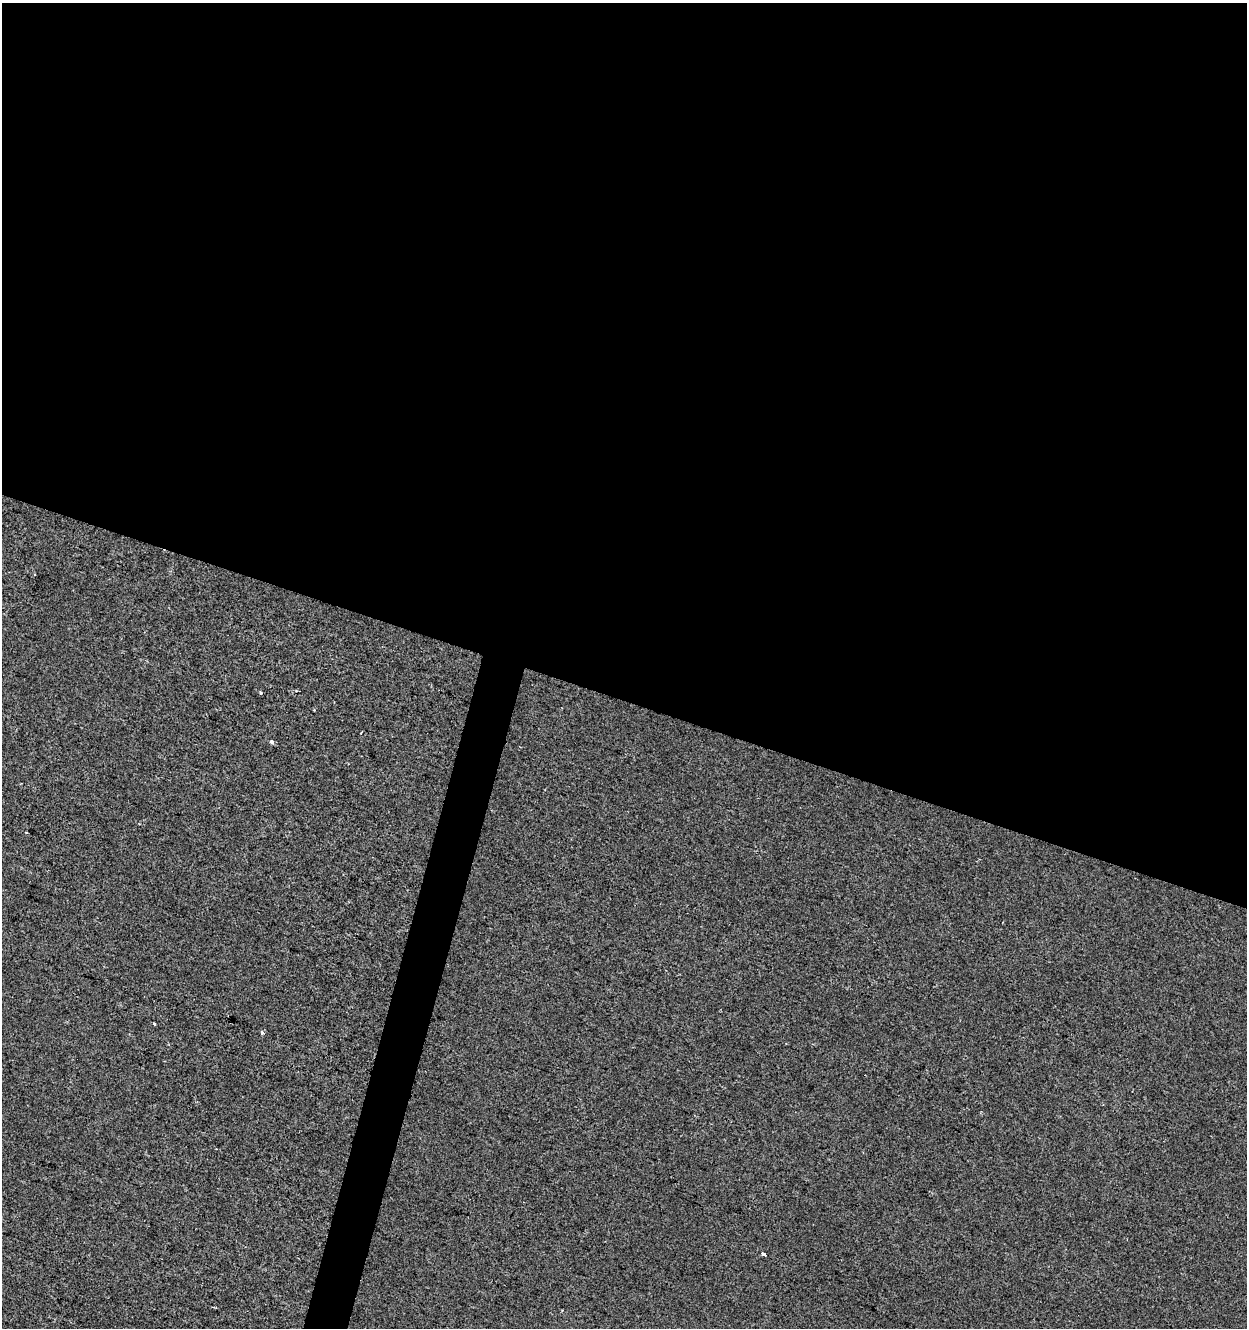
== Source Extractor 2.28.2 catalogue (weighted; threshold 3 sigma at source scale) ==
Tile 3 of 4 x 4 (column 3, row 1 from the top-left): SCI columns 2770-4014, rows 3980-5305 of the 5476 x 5312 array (HDU 1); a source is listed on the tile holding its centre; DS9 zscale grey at full resolution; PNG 1249 x 1330 px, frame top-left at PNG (2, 3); no overlay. Shown black and unused: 54% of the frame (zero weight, under 2 of 3 exposures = <1% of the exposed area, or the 3 px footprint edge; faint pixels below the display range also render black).
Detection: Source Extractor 2.28.2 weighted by HDU 2 'WHT'; one run over the whole footprint, this tile lists its part. Background -6.33e-04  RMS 0.0042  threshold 0.0187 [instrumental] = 3 sigma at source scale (4.5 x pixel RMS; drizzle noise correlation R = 1.50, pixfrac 1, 0.0396/0.0396 arcsec/px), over >= 5 px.
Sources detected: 7; all 7 listed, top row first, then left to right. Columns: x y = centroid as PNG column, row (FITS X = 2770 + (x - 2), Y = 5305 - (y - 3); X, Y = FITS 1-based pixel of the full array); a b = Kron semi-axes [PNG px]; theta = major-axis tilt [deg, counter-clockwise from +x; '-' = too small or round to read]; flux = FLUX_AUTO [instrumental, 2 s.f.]
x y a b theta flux
260 692 3 3 - 0.84
314 710 3 3 - 0.29
361 732 3 2 - 0.65
271 742 5 4 - 1.3
154 1024 3 3 - 2.5
261 1033 3 3 - 3.3
763 1254 5 3 - 2